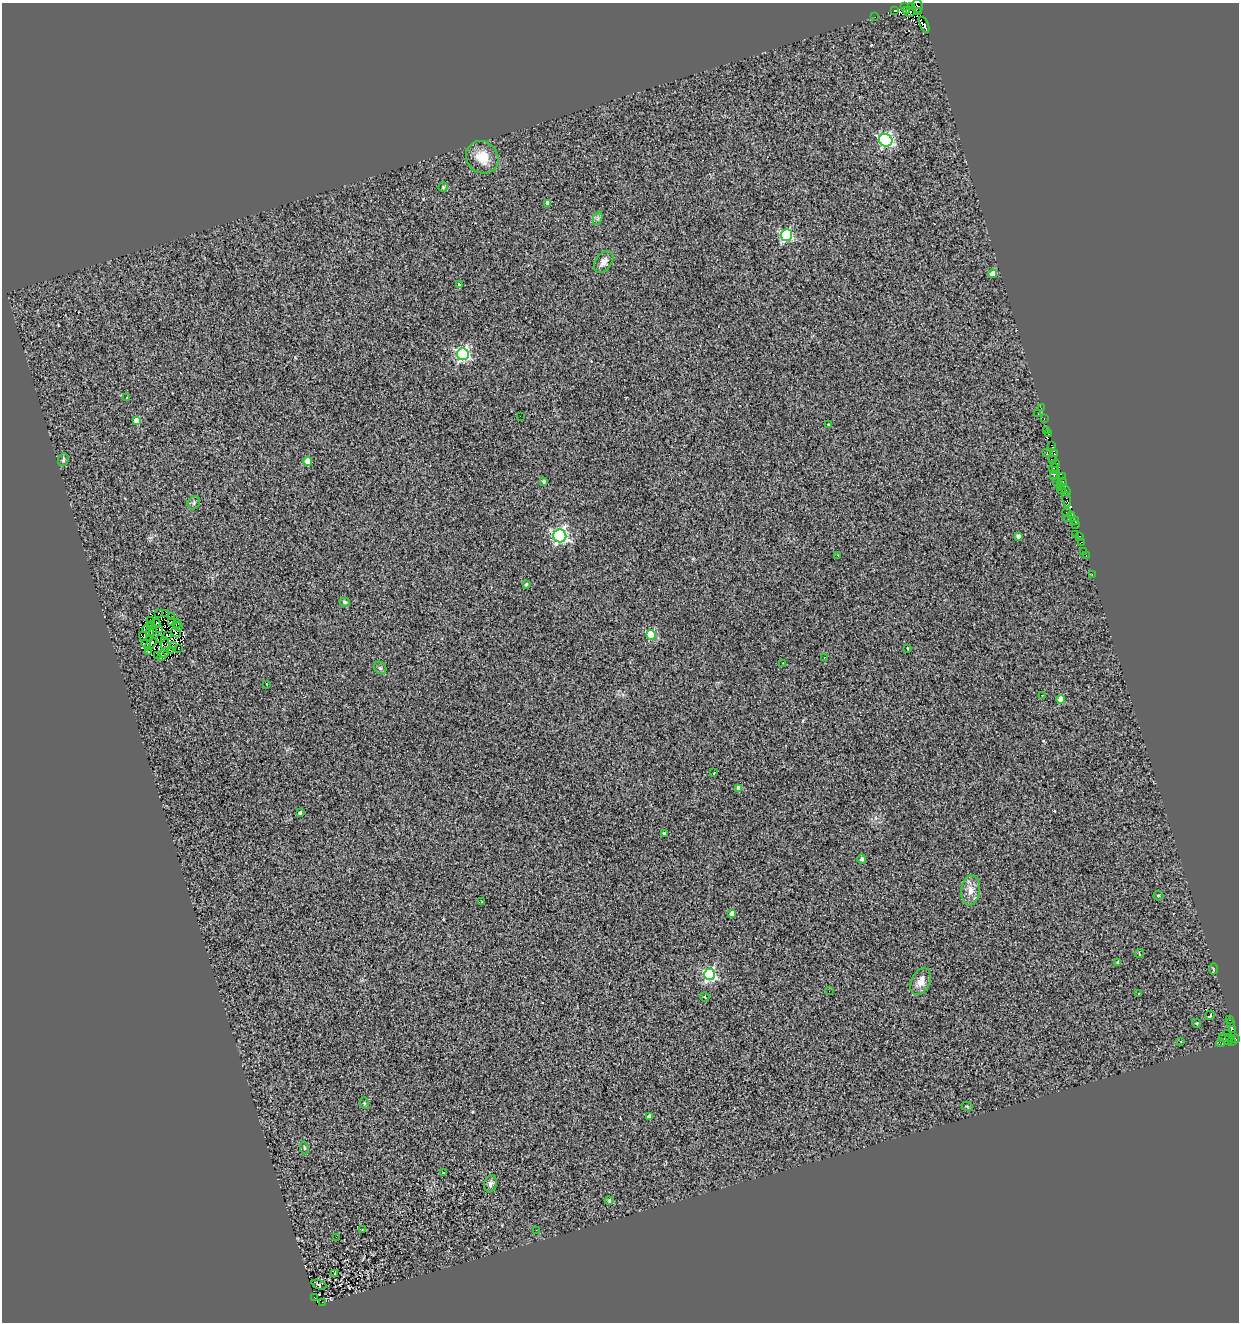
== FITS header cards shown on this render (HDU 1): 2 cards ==
NAXIS1  =                 1237
NAXIS2  =                 1320

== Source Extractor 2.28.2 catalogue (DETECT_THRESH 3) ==
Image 1237 x 1320 px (HDU 1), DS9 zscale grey, 1 PNG px = 1 image px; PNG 1241 x 1324 px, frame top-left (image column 1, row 1320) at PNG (2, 3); each listed source drawn as its Kron ellipse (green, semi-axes under 4 px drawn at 4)
Background 0.191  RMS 0.13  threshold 0.377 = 3 sigma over >= 5 px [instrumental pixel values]
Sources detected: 161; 19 with non-positive FLUX_AUTO (blend fragments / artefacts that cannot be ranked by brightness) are neither listed nor drawn; the other 142 listed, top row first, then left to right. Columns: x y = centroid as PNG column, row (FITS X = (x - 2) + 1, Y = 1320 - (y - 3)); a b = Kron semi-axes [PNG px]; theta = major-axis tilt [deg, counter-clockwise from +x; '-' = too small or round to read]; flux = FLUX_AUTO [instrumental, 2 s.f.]
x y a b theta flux
905 6 3 2 - 36
912 6 3 2 - 170
917 6 6 5 - 140
895 10 3 2 - 38
906 11 3 2 - 45
910 12 5 2 - 99
918 12 2 2 - 320
875 17 2 2 - 5
924 25 8 3 -66 240
886 140 7 6 - 1600
482 157 17 15 -44 160
443 187 4 4 - 9.2
548 203 4 4 - 61
598 218 7 4 72 19
786 235 6 5 - 990
604 262 12 8 54 46
993 274 4 4 - 95
459 285 3 3 - 22
463 354 6 6 - 1300
127 398 3 3 - 44
1041 408 3 2 - 18
1038 414 2 2 - 18
520 416 2 2 - 40
1044 418 2 2 - 7.8
136 420 4 4 - 86
829 425 3 2 - 8.5
1047 430 3 3 - 57
1048 434 3 2 - 95
1052 445 2 2 - 1.8
1047 452 3 2 - 9.9
1055 454 3 2 - 18
1052 459 4 3 - 32
63 460 6 5 - 17
308 461 4 4 - 170
1055 464 4 2 - 13
1054 468 5 2 - 29
1056 471 2 2 - 7.4
1054 476 3 2 - 9.2
1062 477 3 2 - 18
1057 481 4 2 - 28
543 482 4 3 - 14
1062 482 4 2 - 28
1060 486 2 2 - 27
1061 489 3 2 - 5.4
1065 490 6 3 -55 100
1066 500 8 4 -76 31
194 503 7 6 - 20
1067 512 5 2 - 36
1072 515 3 2 - 71
1068 518 3 2 - 8.3
1075 521 4 3 - 40
1076 524 4 2 - 56
1075 534 2 2 - 44
560 536 6 6 - 2100
1018 536 4 3 - 33
1079 536 3 2 - 8.7
1081 542 3 3 - 100
1084 552 2 2 - 15
838 555 3 3 - 54
1086 555 3 2 - 7.4
1092 574 3 2 - 8.6
526 584 3 3 - 12
345 602 5 4 - 16
158 613 2 2 - 22
166 614 2 2 - 7.7
172 617 4 3 - 34
151 620 3 2 - 9
171 622 3 2 - 23
156 623 4 2 - 27
177 624 4 2 - 13
151 626 4 3 - 10
179 626 4 2 - 3.6
146 629 4 2 - 15
160 630 3 2 - 10
149 632 3 2 - 4.8
153 632 4 2 - 10
176 632 5 3 - 28
167 635 3 2 - 3.7
651 635 5 4 - 410
143 636 4 4 - 8.2
161 638 3 2 - 2.7
150 639 4 2 - 4.5
146 643 5 2 - 4.6
151 644 7 2 49 3.8
165 644 8 4 -80 9.3
174 645 2 2 - 3.9
178 648 3 2 - 11
908 648 3 2 - 7.7
170 651 4 3 - 2.7
149 652 3 2 - 85
164 653 5 3 - 0.29
158 656 3 2 - 7.1
161 657 3 3 - 24
824 657 3 2 - 8.4
783 663 3 2 - 8.7
380 668 7 5 -43 17
267 684 3 2 - 5.7
1042 695 3 2 - 14
1061 699 4 4 - 160
714 773 3 2 - 14
739 788 4 4 - 49
300 813 3 3 - 16
664 833 4 3 - 27
862 859 4 4 - 20
970 890 15 9 84 75
1158 896 5 4 - 14
482 902 3 2 - 25
732 913 4 4 - 56
1139 954 4 3 - 17
1118 962 4 3 - 14
1213 969 5 3 - 8.5
710 974 5 5 - 1200
921 982 14 9 64 79
829 991 2 2 - 7.5
1139 994 3 3 - 22
705 997 5 2 - 8.1
1210 1015 5 3 - 23
1229 1020 3 2 - 4.7
1196 1023 5 4 - 8.8
1231 1023 3 2 - 8.1
1233 1029 3 3 - 53
1227 1033 2 2 - 21
1230 1037 3 2 - 8.5
1226 1039 7 2 -30 73
1235 1039 4 3 - 49
1181 1041 3 3 - 14
1232 1041 3 2 - 15
1221 1043 4 3 - 3.4
364 1103 6 4 -72 8.8
967 1106 6 3 -19 9
649 1117 4 4 - 64
304 1148 7 3 -82 11
444 1173 3 3 - 18
491 1184 9 6 72 31
609 1201 4 3 - 12
362 1229 4 2 - 5.6
536 1230 2 2 - 5.6
336 1237 2 2 - 41
335 1273 3 3 - 76
319 1285 8 4 -21 11
314 1298 4 2 - 15
322 1302 2 2 - 5.1
At the frame edge (FLAGS 8, measured only in part): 1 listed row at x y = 917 6
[19 non-positive-flux detections neither listed nor drawn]